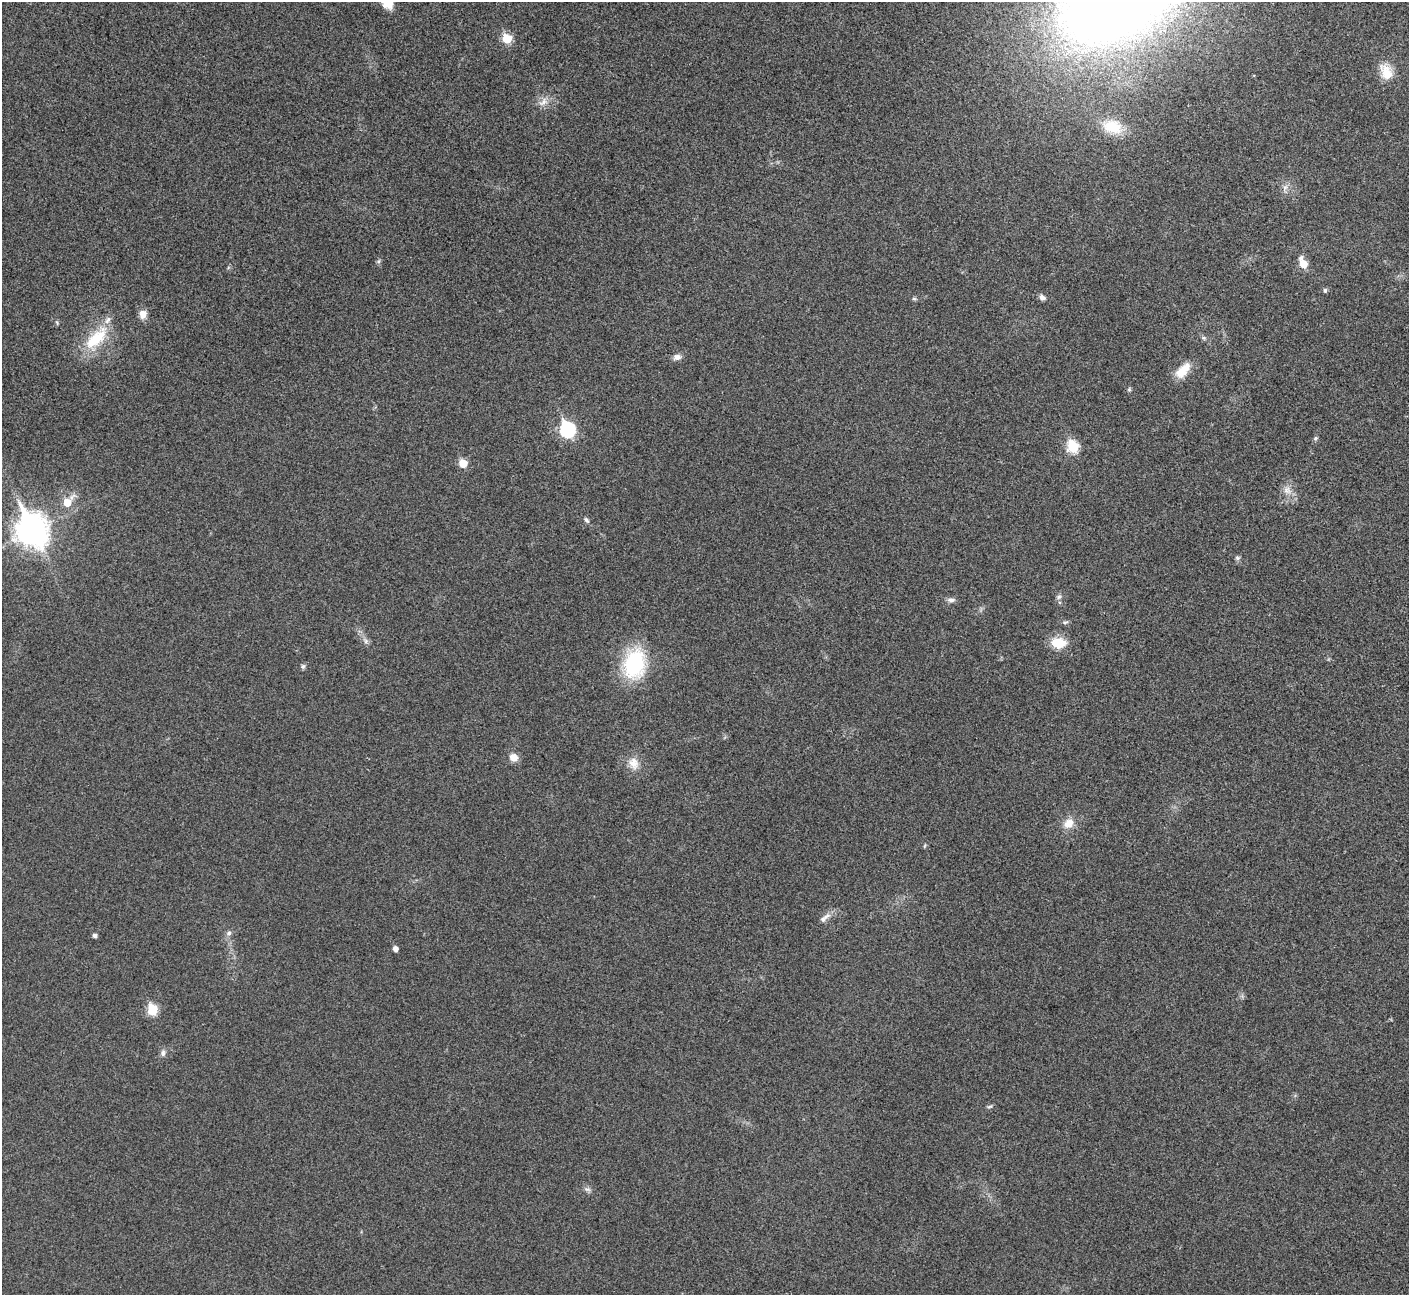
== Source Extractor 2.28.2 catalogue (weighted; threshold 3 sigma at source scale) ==
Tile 10 of 4 x 4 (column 2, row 3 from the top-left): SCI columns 1500-2906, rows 1541-2833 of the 5816 x 5795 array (HDU 1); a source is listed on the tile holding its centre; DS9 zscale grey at full resolution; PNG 1411 x 1297 px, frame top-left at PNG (2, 2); no overlay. Nothing masked; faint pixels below the display range render black.
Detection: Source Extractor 2.28.2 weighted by HDU 2 'WHT'; one run over the whole footprint, this tile lists its part. Background 0.0258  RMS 0.006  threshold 0.0271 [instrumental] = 3 sigma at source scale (4.5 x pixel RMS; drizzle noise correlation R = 1.50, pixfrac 1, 0.05/0.05 arcsec/px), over >= 5 px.
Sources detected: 46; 1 inside a brighter listed object's ellipse — not listed separately; the other 45 listed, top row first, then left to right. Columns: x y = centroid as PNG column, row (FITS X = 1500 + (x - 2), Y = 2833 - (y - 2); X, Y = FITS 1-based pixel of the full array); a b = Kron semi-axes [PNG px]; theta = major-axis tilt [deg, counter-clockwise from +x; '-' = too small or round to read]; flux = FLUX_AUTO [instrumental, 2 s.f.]
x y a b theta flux
388 3 13 12 - 7
507 39 6 5 - 21
1386 72 23 15 -60 9.5
543 102 15 8 39 4.1
1113 127 25 16 -17 13
1285 188 9 6 54 2.1
379 261 6 4 70 0.91
1303 263 11 6 -66 8.7
1325 290 5 5 - 1.2
1042 297 8 6 -36 2
914 299 6 4 -1 0.85
143 314 10 8 83 4.3
96 338 40 15 44 22
1204 338 6 4 -71 0.87
677 357 11 8 12 2.6
1182 371 24 11 47 9.7
1129 389 6 5 - 0.84
567 430 8 7 - 100
1315 438 6 5 - 0.92
1073 447 7 6 - 40
463 463 6 5 - 12
1287 490 12 10 -59 4.3
67 502 10 7 50 10
586 520 9 5 -52 1.4
32 530 12 10 -64 790
1237 558 7 5 -21 1.1
1059 597 7 5 23 1.3
951 600 10 6 5 1.9
1065 622 8 4 18 1
366 641 7 6 - 1.6
1058 643 18 12 -5 11
634 664 24 17 78 57
303 666 7 6 - 1.2
513 757 9 9 - 4.7
634 763 17 13 -67 6.4
1069 823 13 10 40 6.4
924 846 6 3 70 0.59
825 918 19 6 39 3.4
229 933 8 6 17 1.5
94 935 5 4 - 1.6
395 949 5 4 - 3
152 1010 6 6 - 28
163 1053 8 7 - 1.9
989 1106 8 4 10 0.92
587 1189 10 4 -1 1.4
Isophote crosses this tile's border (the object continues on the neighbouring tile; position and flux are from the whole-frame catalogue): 1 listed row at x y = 388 3